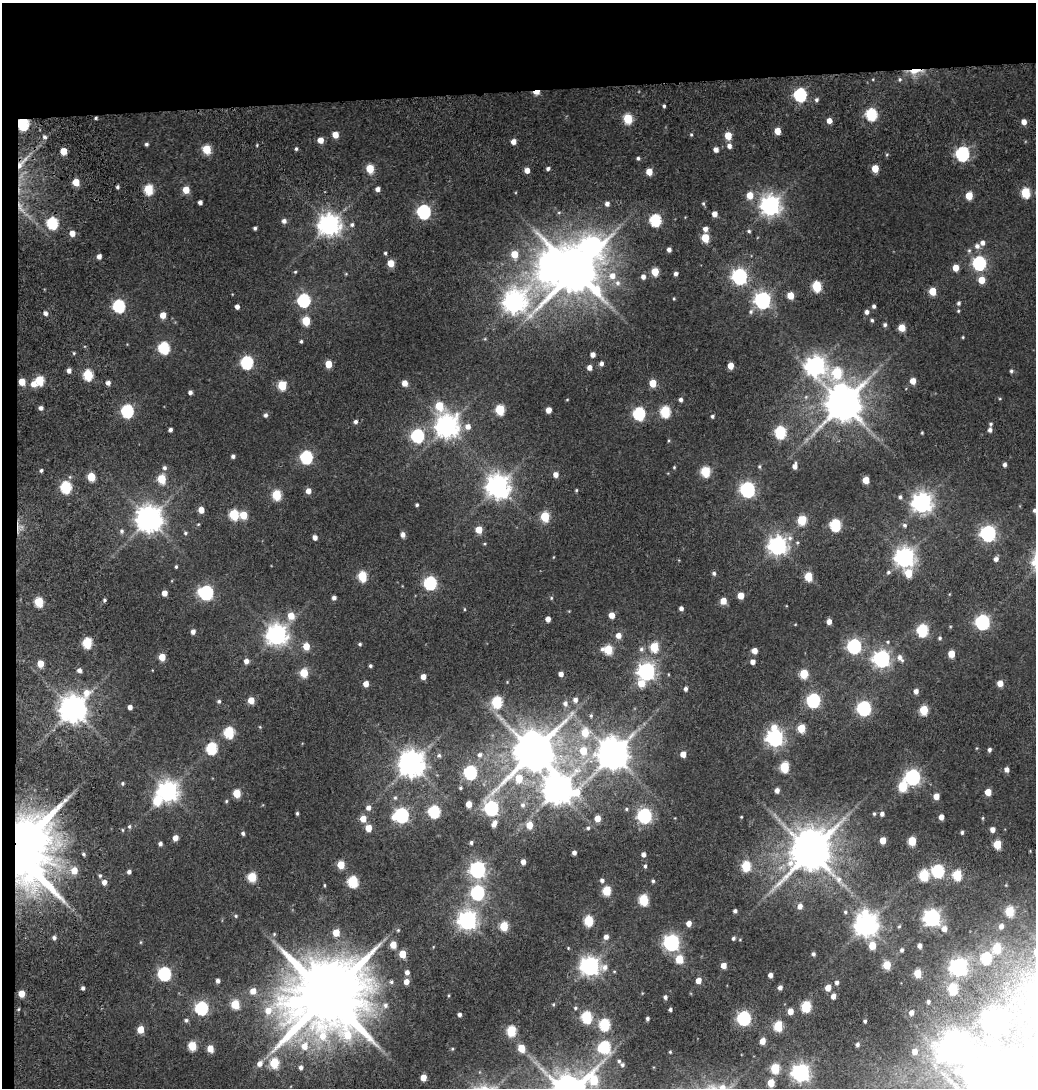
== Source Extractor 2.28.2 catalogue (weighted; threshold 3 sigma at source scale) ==
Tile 1 of 2 x 2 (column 1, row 1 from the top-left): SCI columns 96-1129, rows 1191-2276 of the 2259 x 2378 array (HDU 1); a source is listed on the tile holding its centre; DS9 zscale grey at full resolution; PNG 1038 x 1090 px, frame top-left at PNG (2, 3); no overlay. Shown black and unused: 9% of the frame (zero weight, under 3 of 5 exposures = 16% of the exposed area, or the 3 px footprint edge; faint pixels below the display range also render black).
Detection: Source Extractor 2.28.2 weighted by HDU 2 'WHT'; one run over the whole footprint, this tile lists its part. Background 0.0413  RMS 0.0067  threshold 0.0304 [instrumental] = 3 sigma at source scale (4.5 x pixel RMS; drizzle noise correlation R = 1.50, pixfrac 1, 0.0396/0.0396 arcsec/px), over >= 5 px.
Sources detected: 441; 1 too faint to see at this stretch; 3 inside a brighter object's white glare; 2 cosmic-ray / hot-pixel residue — not listed; the other 435 listed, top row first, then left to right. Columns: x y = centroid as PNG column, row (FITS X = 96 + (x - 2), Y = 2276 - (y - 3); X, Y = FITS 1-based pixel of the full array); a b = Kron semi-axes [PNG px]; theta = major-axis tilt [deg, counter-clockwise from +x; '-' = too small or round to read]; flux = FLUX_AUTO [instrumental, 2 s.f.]
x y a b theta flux
915 71 13 6 11 9.6
900 79 5 5 - 1
536 92 6 4 12 12
800 95 6 6 - 100
816 100 5 5 - 1.4
664 106 4 3 - 1
871 114 6 6 - 64
96 118 3 3 - 0.82
628 118 6 5 - 30
829 121 5 4 - 4.7
1024 122 5 5 - 4.5
23 124 6 5 - 73
777 131 5 4 - 8.9
335 135 5 5 - 7.2
691 135 5 4 - 0.79
728 136 5 5 - 12
45 137 5 4 - 1.3
320 140 5 5 - 6.1
513 141 5 4 - 4.7
146 144 5 4 - 1.3
257 145 4 3 - 0.57
729 146 5 5 - 3
207 149 5 5 - 23
296 149 5 4 - 1.1
716 150 4 4 - 3.7
63 151 5 4 - 12
962 154 7 6 - 120
638 158 4 4 - 1.2
370 168 5 5 - 18
548 168 4 4 - 1.7
875 168 5 5 - 13
527 170 5 4 - 4.7
649 172 5 5 - 9
76 182 5 5 - 13
117 187 4 4 - 1.4
148 189 6 5 - 32
377 189 4 4 - 2.9
186 190 5 5 - 9.7
1025 193 6 5 - 33
750 195 6 5 - 9.6
969 196 5 5 - 13
200 202 4 4 - 2.2
703 203 6 5 - 0.98
607 204 5 5 - 2.4
770 205 7 7 - 410
424 212 6 6 - 120
559 212 5 3 - 0.58
714 214 5 4 - 4.6
655 220 6 6 - 64
284 221 5 5 - 2.6
52 223 6 5 - 62
329 225 8 7 - 510
352 225 6 6 - 1.6
255 228 3 3 - 1.3
705 229 5 5 - 3
749 231 5 4 - 1
72 233 5 5 - 5.1
705 238 5 5 - 20
982 243 6 6 - 3.1
591 246 16 13 14 290
977 246 7 6 - 2.8
669 250 4 4 - 2.4
969 250 6 5 - 1.1
385 253 4 3 - 0.95
514 254 6 5 - 11
99 256 4 4 - 3.2
391 263 5 5 - 11
979 263 6 6 - 110
956 268 5 4 - 7.9
575 271 13 12 - 3100
295 272 4 4 - 0.73
655 272 5 5 - 15
676 274 4 4 - 2.2
612 276 9 8 - 6.1
739 276 7 6 - 190
643 277 5 5 - 2.8
982 280 5 5 - 10
618 283 7 7 - 2.8
816 286 6 5 - 36
933 291 5 5 - 15
790 295 5 5 - 11
674 299 4 3 - 0.64
304 300 6 6 - 93
763 300 7 6 - 220
514 302 9 8 - 520
959 303 5 5 - 1.4
119 306 6 6 - 81
874 306 4 4 - 1.5
237 307 4 4 - 2.9
751 311 7 6 - 1.9
958 311 4 4 - 0.72
867 312 5 5 - 2.4
45 313 5 5 - 2.5
163 315 5 4 - 7.8
872 320 4 4 - 1.1
306 321 5 5 - 22
885 325 5 5 - 1.5
902 328 5 5 - 12
963 337 3 3 - 0.6
301 341 4 3 - 1.1
164 348 6 6 - 62
74 353 4 4 - 0.7
593 354 4 4 - 3.7
246 362 6 6 - 86
601 363 5 5 - 2.2
328 364 5 5 - 12
730 366 5 4 - 7.4
815 366 8 8 - 350
589 368 5 4 - 3.8
69 371 5 4 - 3
1011 371 5 4 - 1.1
837 373 9 8 - 36
88 375 6 5 - 39
39 380 6 5 - 27
913 381 5 4 - 6.7
22 382 5 5 - 11
108 383 4 4 - 3
405 383 5 4 - 6.2
653 383 5 5 - 13
33 384 6 6 - 5
282 385 5 5 - 25
190 392 4 4 - 2.1
567 400 4 3 - 0.49
681 400 5 4 - 2
843 404 11 10 - 2000
439 406 9 6 -67 18
41 408 5 4 - 2.4
500 409 6 5 - 31
548 410 5 4 - 6.2
127 411 6 6 - 90
665 411 6 5 - 44
639 413 6 6 - 79
265 415 5 5 - 1.7
712 416 4 4 - 1.4
356 422 5 5 - 1.9
991 424 5 5 - 0.98
447 426 8 8 - 570
468 426 7 6 - 4.2
170 430 4 3 - 1.9
990 430 5 5 - 2.2
780 432 6 6 - 65
922 433 3 3 - 0.6
417 436 6 6 - 84
233 456 4 4 - 1.7
306 457 6 6 - 88
1005 465 5 4 - 1.9
759 466 5 4 - 0.86
795 466 6 5 - 3.5
674 467 4 4 - 0.65
164 468 6 6 - 1.8
41 470 4 3 - 1.2
705 471 6 5 - 36
556 474 5 5 - 4.2
91 477 5 5 - 21
162 479 5 5 - 24
866 480 5 5 - 11
498 486 9 8 - 600
66 487 6 5 - 57
747 489 7 6 - 160
576 490 4 3 - 0.72
308 491 5 5 - 4.5
276 495 6 5 - 33
900 497 5 4 - 1.4
922 503 7 7 - 430
417 505 3 3 - 1
201 510 5 4 - 7.3
1035 510 4 4 - 1.4
234 514 6 5 - 36
243 515 5 5 - 15
545 516 6 5 - 29
149 519 8 8 - 790
802 520 6 5 - 26
835 525 6 5 - 65
905 525 6 5 - 1.6
479 529 5 5 - 10
122 531 6 6 - 1.4
185 533 5 4 - 0.94
988 533 7 6 - 190
403 534 5 4 - 3.2
315 537 4 4 - 3.4
790 538 8 7 - 2.9
777 545 7 7 - 320
905 557 7 7 - 400
996 559 5 4 - 2.7
176 567 3 3 - 0.79
888 572 6 5 - 1.3
714 573 5 5 - 1.6
908 573 6 5 - 15
362 576 6 5 - 33
808 577 5 5 - 21
430 583 6 6 - 95
206 592 7 6 - 140
164 593 5 4 - 5.7
741 596 5 5 - 9
334 598 4 4 - 2.3
551 598 5 4 - 0.7
104 600 4 4 - 1.1
723 601 5 5 - 8.8
39 602 5 5 - 28
681 608 4 4 - 2.3
464 609 4 3 - 0.57
612 615 5 4 - 6.7
291 616 6 6 - 10
548 619 4 4 - 4.5
829 621 4 4 - 4
982 622 6 6 - 150
922 630 6 6 - 65
193 632 5 4 - 3.1
277 635 8 7 - 450
618 635 5 5 - 4.6
940 638 5 5 - 1.1
888 642 6 5 - 0.96
87 643 6 5 - 36
360 644 4 4 - 1
306 646 5 5 - 11
854 646 6 6 - 130
654 647 6 5 - 28
641 649 6 5 - 1.5
608 650 6 5 - 27
755 651 5 4 - 5.4
951 654 5 5 - 10
162 657 5 5 - 11
900 658 12 6 -54 3.6
881 659 7 7 - 230
246 661 5 5 - 3.3
753 662 4 4 - 3.5
40 664 5 4 - 11
370 666 4 4 - 1.1
79 670 5 4 - 2.6
646 671 7 7 - 240
304 673 5 5 - 21
561 674 4 4 - 3.6
804 674 5 5 - 23
423 677 5 4 - 5.1
641 683 6 5 - 12
1000 683 5 4 - 7.1
366 684 5 4 - 5.3
686 689 4 4 - 1.8
916 691 5 5 - 3.3
251 700 5 4 - 8.9
575 700 5 5 - 3
813 700 6 6 - 110
219 701 5 4 - 1.2
497 702 6 5 - 51
565 703 7 6 - 2.6
130 707 4 4 - 3.2
864 708 6 6 - 140
73 709 9 8 - 870
924 710 5 5 - 27
591 716 6 4 71 1
260 727 4 3 - 0.54
801 728 5 5 - 19
229 732 6 5 - 48
585 732 8 7 - 15
775 738 8 7 - 240
211 748 6 6 - 58
989 750 4 4 - 1.8
583 751 9 7 -87 14
533 752 12 10 54 2700
613 754 10 9 - 1400
683 754 4 4 - 6.6
439 755 6 5 - 1.4
480 755 6 5 - 1.8
411 764 8 8 - 810
784 767 6 5 - 37
1007 769 5 5 - 2.9
470 772 6 6 - 100
912 777 7 6 - 170
519 778 7 6 - 13
122 783 4 4 - 0.94
903 786 6 5 - 32
460 788 4 4 - 0.9
557 790 11 10 - 940
777 790 4 4 - 3.5
168 791 7 7 - 430
988 792 5 5 - 9.4
237 793 5 5 - 20
936 796 5 5 - 6.9
395 798 6 5 - 1.1
157 801 7 6 - 23
226 801 5 4 - 0.76
469 804 5 4 - 8.6
523 805 7 6 - 1.9
368 808 6 5 - 3.2
491 808 6 6 - 140
626 809 5 5 - 1
434 812 6 6 - 71
297 813 4 3 - 0.88
874 814 5 4 - 0.89
882 814 5 4 - 2.3
401 815 7 6 - 140
644 816 7 7 - 120
741 817 3 3 - 0.54
941 817 5 4 - 4.2
597 818 5 5 - 7.4
983 818 5 3 - 0.64
363 819 5 5 - 8.2
494 824 9 5 62 4.2
529 825 5 5 - 10
129 826 5 4 - 0.99
368 828 5 5 - 8.6
588 828 4 4 - 1.1
992 829 5 4 - 3.9
122 830 5 3 - 0.62
962 832 4 4 - 1.2
243 833 5 4 - 1.4
175 838 5 5 - 4.8
883 840 5 4 - 9.6
912 841 5 5 - 23
471 842 4 3 - 1.3
160 844 4 4 - 1.8
997 844 5 5 - 24
20 851 31 24 82 2700
810 852 12 10 31 2400
574 853 4 4 - 2.3
83 854 4 3 - 1.1
643 855 5 4 - 2.8
523 862 4 4 - 3.9
341 865 5 5 - 15
645 866 5 4 - 1.2
746 866 6 5 - 33
478 869 7 6 - 210
74 870 6 6 - 8.7
938 871 6 6 - 88
129 872 4 4 - 2.2
924 875 6 5 - 43
957 875 6 5 - 37
100 876 5 4 - 1.1
252 877 5 5 - 29
602 880 6 5 - 1.8
653 881 5 4 - 1.1
104 882 5 5 - 4.1
353 882 6 5 - 48
324 885 4 3 - 0.61
607 891 5 5 - 28
477 893 7 6 - 130
643 900 6 5 - 38
800 906 6 5 - 4.1
735 911 4 4 - 1.5
1009 911 6 5 - 28
845 912 5 4 - 1
236 916 5 4 - 0.87
932 917 7 6 - 260
467 920 7 7 - 360
588 921 6 5 - 40
689 923 5 5 - 3.9
866 924 8 7 - 610
504 926 5 5 - 25
899 926 5 4 - 0.72
1001 926 6 5 - 3.1
944 929 6 6 - 4.2
398 930 5 4 - 0.71
336 932 5 5 - 12
274 934 5 4 - 0.8
606 937 5 5 - 3.3
54 938 5 4 - 1.6
733 938 5 4 - 1.3
140 942 5 3 - 0.63
671 943 7 6 - 220
393 945 5 4 - 10
872 945 5 5 - 14
920 946 4 4 - 2.7
997 948 7 6 - 24
902 950 5 4 - 1.4
402 954 5 5 - 14
813 954 4 3 - 1.3
986 958 6 6 - 46
679 959 5 5 - 17
723 965 5 5 - 5.7
887 965 5 5 - 17
590 966 8 7 - 350
959 967 7 7 - 280
407 972 5 4 - 2.9
917 973 5 5 - 16
164 974 6 6 - 100
770 975 4 4 - 3.3
218 981 4 4 - 2.3
698 981 4 4 - 6.1
391 982 5 5 - 1.3
406 982 5 5 - 5
837 983 4 4 - 1.6
780 987 4 4 - 2.5
83 988 4 4 - 1.9
828 988 5 4 - 6.7
953 989 6 5 - 45
253 991 6 5 - 6.5
22 994 5 5 - 11
328 996 23 20 64 8700
833 996 5 4 - 4
665 997 4 4 - 1.5
928 1002 4 4 - 1.5
235 1004 5 5 - 24
553 1004 4 4 - 0.66
385 1005 8 6 76 2.4
806 1006 6 5 - 49
201 1008 6 6 - 95
575 1008 5 4 - 0.9
19 1009 5 3 - 0.67
670 1009 3 3 - 1.5
790 1011 5 4 - 6.3
911 1012 5 4 - 3.5
459 1015 4 4 - 1.9
586 1017 6 5 - 57
647 1018 3 3 - 1.2
744 1018 6 6 - 120
186 1020 5 5 - 1.4
994 1020 7 7 - 310
865 1021 3 3 - 1.1
604 1024 6 5 - 60
778 1026 6 5 - 35
140 1029 5 5 - 12
511 1031 6 5 - 39
762 1041 5 4 - 6.9
857 1044 5 4 - 1.7
954 1044 10 8 41 520
192 1046 5 5 - 24
304 1046 9 8 - 8.1
604 1047 6 6 - 73
521 1048 5 5 - 13
210 1049 5 5 - 8.9
452 1049 5 4 - 0.66
670 1052 3 3 - 0.59
915 1052 5 5 - 4.9
619 1061 4 4 - 1
274 1063 6 5 - 29
260 1064 7 6 - 3.9
622 1065 5 5 - 1.3
301 1067 5 5 - 2.1
775 1068 6 5 - 32
956 1071 6 5 - 1.4
801 1073 7 7 - 300
974 1074 12 11 - 100
423 1077 5 4 - 8
594 1080 16 14 -87 32
771 1083 5 5 - 13
Overlapping masked pixels (flux is a lower limit): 4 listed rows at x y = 915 71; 536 92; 23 124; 20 851
Isophote crosses this tile's border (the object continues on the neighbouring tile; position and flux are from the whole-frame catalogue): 2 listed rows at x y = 1035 510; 974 1074